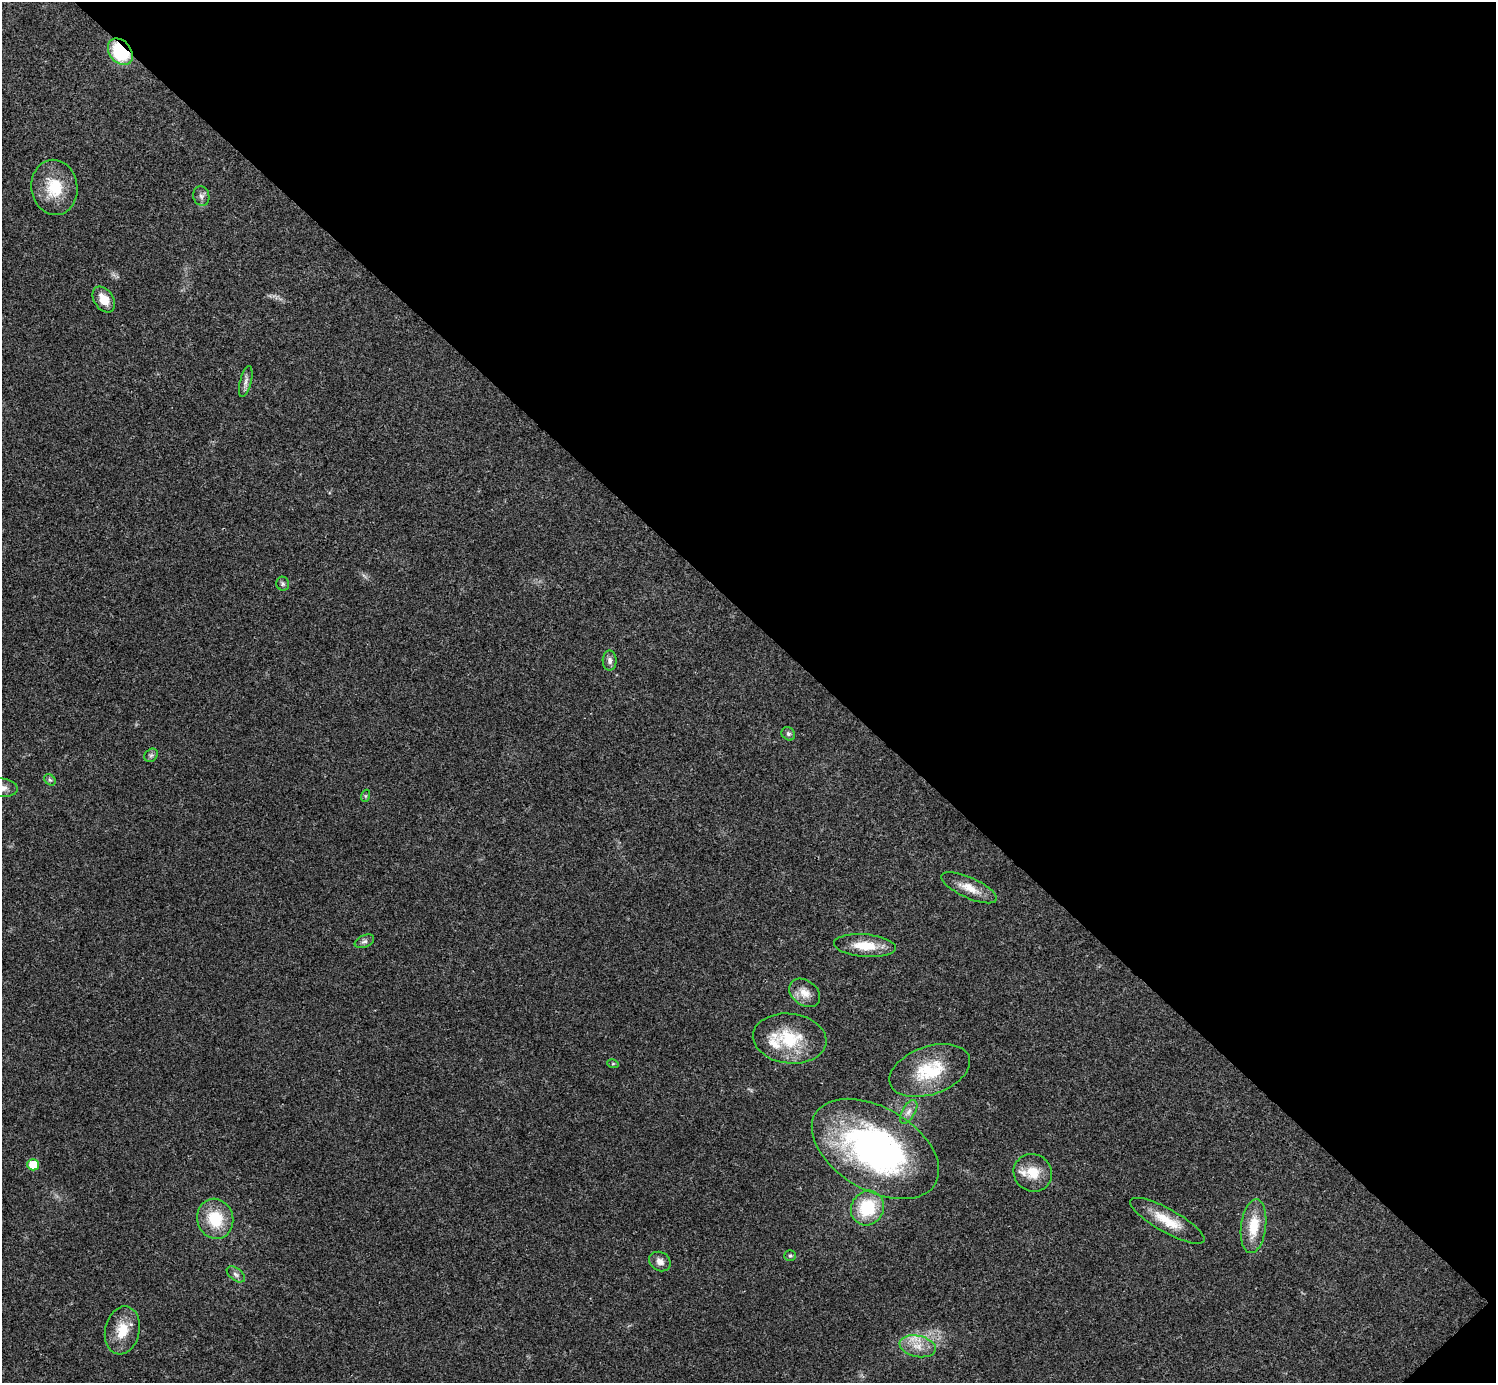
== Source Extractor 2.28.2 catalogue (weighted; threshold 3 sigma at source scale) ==
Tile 8 of 4 x 4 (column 4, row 2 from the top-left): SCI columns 4486-5979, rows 2923-4303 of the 5986 x 5986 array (HDU 1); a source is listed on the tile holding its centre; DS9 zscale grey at full resolution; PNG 1498 x 1385 px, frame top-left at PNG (2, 2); each listed source drawn as its Kron ellipse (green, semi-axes under 4 px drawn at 4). Shown black and unused: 45% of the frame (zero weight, under 3 of 4 exposures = <1% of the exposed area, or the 3 px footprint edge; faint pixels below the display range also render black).
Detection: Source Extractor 2.28.2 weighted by HDU 2 'WHT'; one run over the whole footprint, this tile lists its part. Background 0.0221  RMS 0.0041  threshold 0.0185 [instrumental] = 3 sigma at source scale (4.5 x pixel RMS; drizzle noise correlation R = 1.50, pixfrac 1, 0.05/0.05 arcsec/px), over >= 5 px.
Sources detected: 34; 2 inside a brighter listed object's ellipse — not listed separately; the other 32 listed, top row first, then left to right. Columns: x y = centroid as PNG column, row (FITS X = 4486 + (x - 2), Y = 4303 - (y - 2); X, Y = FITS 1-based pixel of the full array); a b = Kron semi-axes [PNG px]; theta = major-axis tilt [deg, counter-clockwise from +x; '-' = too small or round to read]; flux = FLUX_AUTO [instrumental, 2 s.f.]
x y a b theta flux
120 52 15 10 -50 23
54 187 28 23 -82 14
201 196 10 8 -74 1.6
104 299 14 9 -56 5.7
246 382 16 5 75 1.8
283 584 7 6 - 0.92
610 660 10 7 -89 1.6
788 734 7 6 - 0.97
151 755 7 6 - 1
50 780 6 5 - 0.78
2 788 16 9 -4 3.3
365 796 6 4 71 0.51
969 888 30 10 -24 6.5
364 941 10 6 24 1.2
865 946 31 11 -5 9.2
805 993 17 12 -37 4.8
790 1039 37 25 -7 19
613 1064 6 3 -17 0.44
930 1070 42 24 19 21
909 1112 13 6 60 2.2
875 1149 69 41 -30 120
33 1165 6 5 - 8.2
1033 1173 19 18 - 8.3
867 1208 18 16 58 19
215 1219 20 18 -73 14
1167 1221 42 11 -29 11
1253 1226 27 12 83 11
790 1256 6 5 - 0.67
660 1261 11 9 -32 2.6
236 1274 10 6 -37 1.3
122 1330 24 17 78 9.3
918 1346 18 10 -12 5.8
Overlapping masked pixels (flux is a lower limit): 1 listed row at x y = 120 52
Isophote crosses this tile's border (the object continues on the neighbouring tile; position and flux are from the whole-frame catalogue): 1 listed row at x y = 2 788